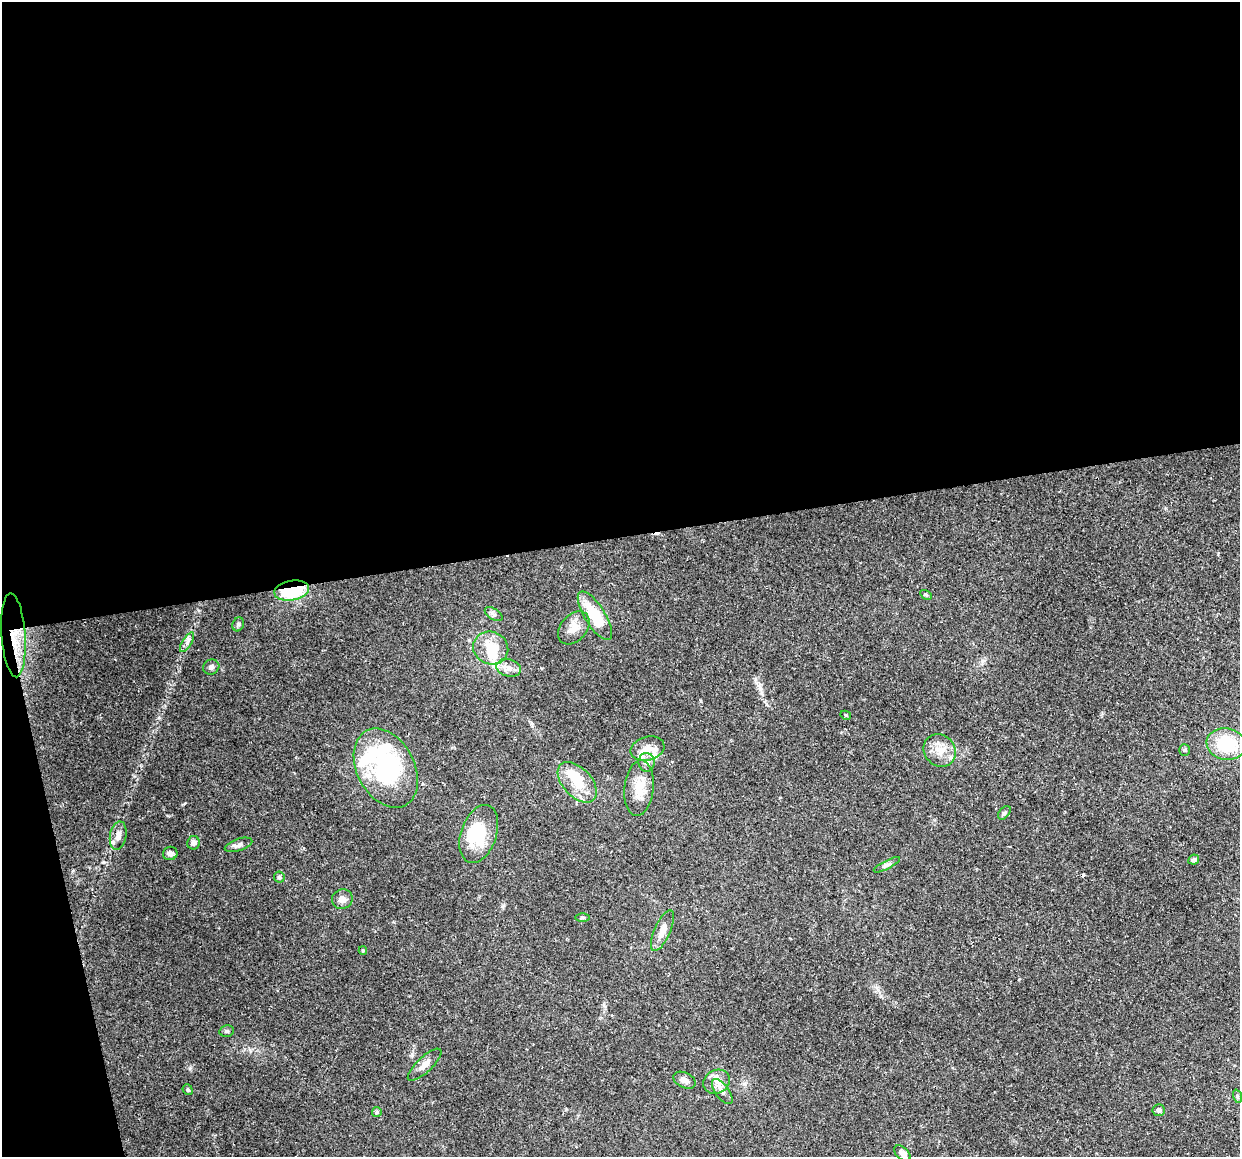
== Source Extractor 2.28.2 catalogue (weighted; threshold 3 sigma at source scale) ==
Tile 1 of 4 x 4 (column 1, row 1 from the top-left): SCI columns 1-1238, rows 3546-4700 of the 4950 x 4733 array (HDU 1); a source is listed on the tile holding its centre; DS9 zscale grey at full resolution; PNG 1242 x 1159 px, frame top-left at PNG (2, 2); each listed source drawn as its Kron ellipse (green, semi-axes under 4 px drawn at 4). Shown black and unused: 49% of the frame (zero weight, under 2 of 3 exposures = <1% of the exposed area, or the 3 px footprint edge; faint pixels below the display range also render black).
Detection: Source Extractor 2.28.2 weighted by HDU 2 'WHT'; one run over the whole footprint, this tile lists its part. Background 0.15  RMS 0.0064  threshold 0.0286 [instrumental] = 3 sigma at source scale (4.5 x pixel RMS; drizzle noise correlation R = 1.50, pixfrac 1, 0.0396/0.0396 arcsec/px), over >= 5 px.
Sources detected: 55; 5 inside a brighter object's white glare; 2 cosmic-ray / hot-pixel residue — neither listed nor drawn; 5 inside a brighter listed object's ellipse — not listed separately; the other 43 listed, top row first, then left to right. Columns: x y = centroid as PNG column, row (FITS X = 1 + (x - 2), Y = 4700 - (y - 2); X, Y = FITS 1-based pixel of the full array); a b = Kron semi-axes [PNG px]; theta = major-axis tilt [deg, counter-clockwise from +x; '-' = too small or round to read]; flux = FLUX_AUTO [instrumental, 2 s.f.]
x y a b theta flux
292 591 17 10 9 46
926 595 6 4 -29 0.98
494 614 10 5 -33 1.8
595 616 28 10 -58 26
238 624 7 5 69 1.2
574 628 19 13 49 7.6
13 635 42 12 -86 20
187 642 11 4 58 2.4
491 648 18 16 -23 16
211 667 8 7 - 1.8
509 668 12 8 -16 4.2
846 715 5 4 - 0.8
1226 744 20 15 -10 33
647 748 17 11 15 7
940 750 17 15 -45 9.2
1184 750 5 5 - 1
646 762 9 8 - 3.3
386 768 42 28 -62 81
577 782 24 14 -48 15
639 788 28 14 84 12
1004 813 8 5 48 1.3
479 834 30 17 71 25
118 836 14 8 79 4.2
193 843 7 6 - 2.6
238 845 14 6 18 2.4
170 853 7 6 - 2.3
1194 860 5 4 - 1.6
887 865 14 4 27 1.9
279 877 5 5 - 1.6
342 899 10 9 - 3.6
583 917 7 3 0 0.8
662 931 22 8 66 6.8
363 951 4 3 - 0.91
227 1031 7 5 13 1.3
425 1065 22 7 43 5.5
684 1080 12 7 -25 3.4
717 1082 14 11 27 5.9
188 1090 5 5 - 0.97
722 1091 14 7 -54 3.5
1237 1096 7 4 -72 1.2
1159 1110 6 5 - 2
377 1112 5 5 - 1.3
902 1153 9 6 -43 3.4
Overlapping masked pixels (flux is a lower limit): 2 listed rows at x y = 292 591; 13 635
Isophote crosses this tile's border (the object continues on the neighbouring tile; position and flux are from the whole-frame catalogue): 1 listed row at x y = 1226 744
Unlisted compact peaks at least as high as the median listed source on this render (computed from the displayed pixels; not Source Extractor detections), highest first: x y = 190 1068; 103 862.